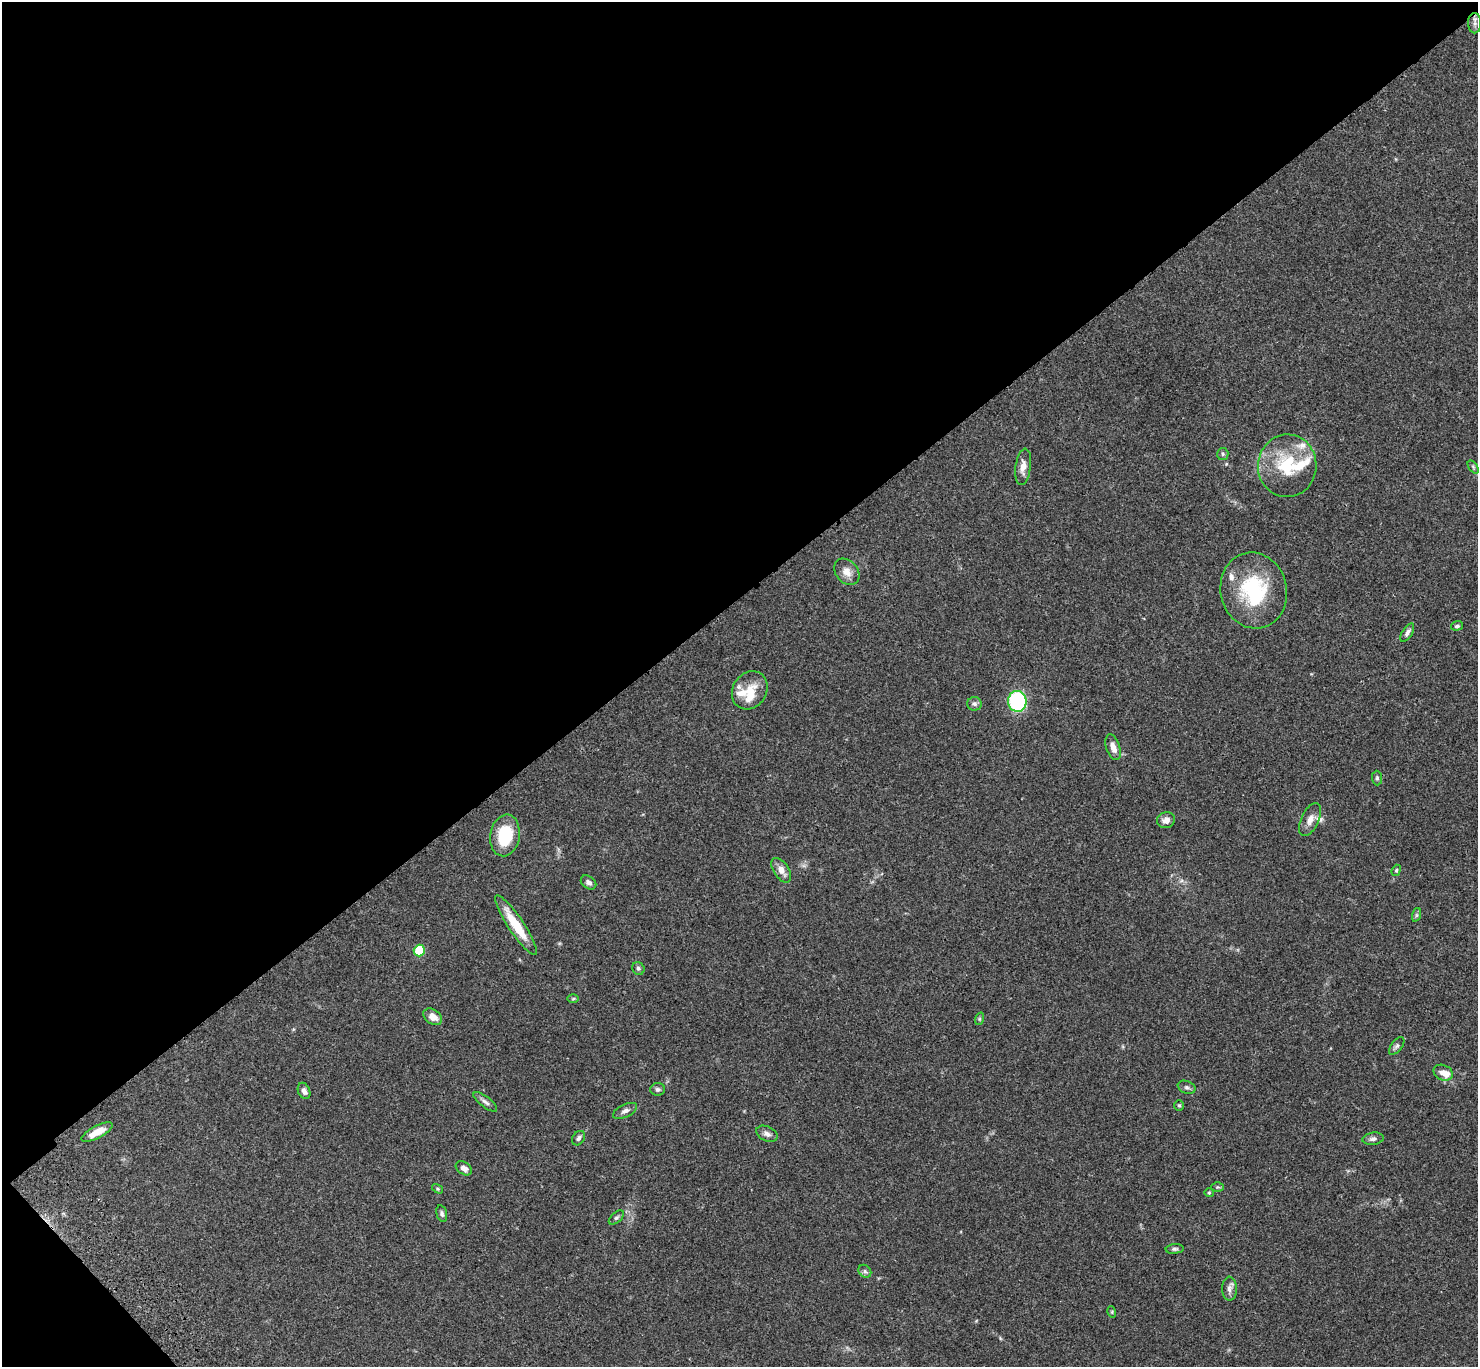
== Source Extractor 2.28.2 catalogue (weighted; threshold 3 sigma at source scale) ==
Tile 5 of 4 x 4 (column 1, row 2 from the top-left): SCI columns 103-1578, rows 3111-4475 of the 6106 x 6082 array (HDU 1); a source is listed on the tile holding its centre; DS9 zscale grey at full resolution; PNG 1480 x 1369 px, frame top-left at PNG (2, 2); each listed source drawn as its Kron ellipse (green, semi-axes under 4 px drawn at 4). Shown black and unused: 44% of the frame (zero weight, under 3 of 4 exposures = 6% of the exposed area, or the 3 px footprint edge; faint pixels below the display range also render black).
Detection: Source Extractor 2.28.2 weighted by HDU 2 'WHT'; one run over the whole footprint, this tile lists its part. Background 0.0592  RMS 0.0053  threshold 0.0239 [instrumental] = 3 sigma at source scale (4.5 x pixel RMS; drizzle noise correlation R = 1.50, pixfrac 1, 0.05/0.05 arcsec/px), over >= 5 px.
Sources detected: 57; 8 inside a brighter listed object's ellipse — not listed separately; the other 49 listed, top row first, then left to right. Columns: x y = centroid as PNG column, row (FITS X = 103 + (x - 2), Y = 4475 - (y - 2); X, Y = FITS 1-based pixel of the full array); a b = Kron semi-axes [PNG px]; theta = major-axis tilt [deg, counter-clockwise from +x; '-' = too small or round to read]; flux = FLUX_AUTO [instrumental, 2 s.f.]
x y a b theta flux
1475 23 10 6 -89 1.9
1223 454 6 5 - 0.86
1287 466 31 29 86 27
1023 467 18 7 82 4.4
1473 467 7 4 -54 0.78
847 572 15 11 -49 4.8
1254 590 38 33 -77 41
1457 626 6 4 18 1.1
1407 633 10 5 59 1.8
750 690 20 17 56 9.1
1017 701 10 9 - 46
974 704 7 7 - 1.5
1113 747 13 7 -71 4.1
1377 778 7 5 -89 1
1310 819 18 9 65 4.1
1166 820 9 8 - 3
505 835 21 15 81 23
781 870 14 7 -57 3.9
1396 870 6 4 68 0.73
588 882 8 6 -36 2.1
1416 915 7 4 71 0.84
516 925 35 7 -56 16
419 950 6 5 - 21
638 968 7 6 - 1.2
573 998 6 4 2 0.61
433 1017 10 7 -35 4.4
979 1019 6 4 72 0.67
1397 1046 10 5 52 1.4
1443 1073 10 7 -25 3.7
1187 1087 9 6 -23 1.4
658 1089 7 6 - 1.2
304 1091 8 6 -66 2
485 1102 14 5 -38 1.9
1179 1105 5 4 - 0.74
625 1111 13 6 26 2.1
97 1132 17 6 28 7.2
767 1134 11 7 -25 2.2
578 1138 8 5 52 1.5
1373 1139 11 6 8 1.9
464 1168 9 6 -32 2.7
1217 1187 6 5 - 0.68
438 1189 6 3 -32 0.62
1209 1193 5 4 - 0.54
442 1214 8 5 -75 1.2
616 1218 9 5 41 1.2
1175 1249 9 5 5 1.1
865 1271 7 5 -45 1.2
1229 1289 12 7 89 2.4
1112 1312 6 3 -73 0.57